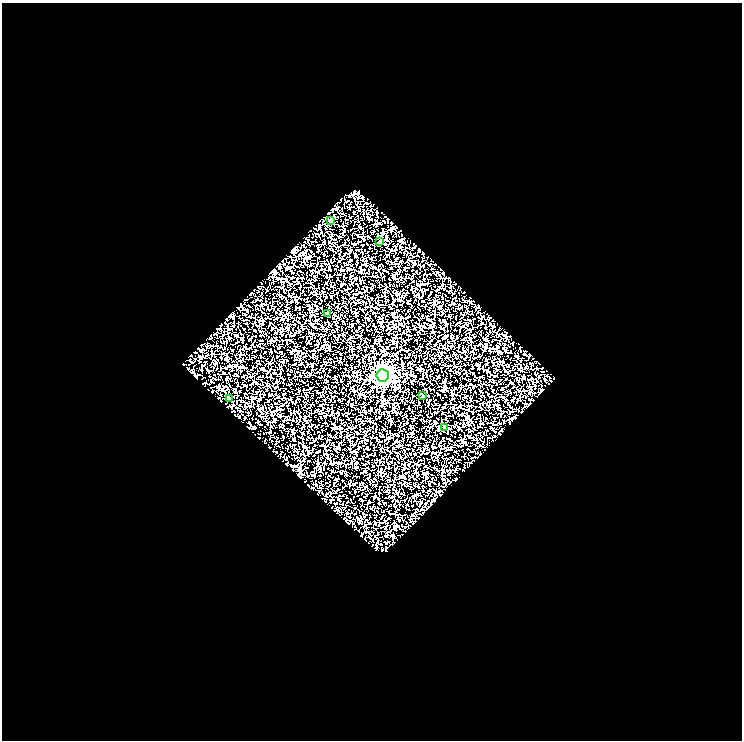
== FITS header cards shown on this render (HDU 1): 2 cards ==
NAXIS1  =                  740
NAXIS2  =                  738

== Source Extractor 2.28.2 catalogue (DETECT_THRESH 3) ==
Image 740 x 738 px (HDU 1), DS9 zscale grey, 1 PNG px = 1 image px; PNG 744 x 742 px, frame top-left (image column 1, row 738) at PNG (2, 3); each listed source drawn as its Kron ellipse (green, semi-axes under 4 px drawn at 4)
Background 0.783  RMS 1.1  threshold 3.25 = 3 sigma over >= 5 px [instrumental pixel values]
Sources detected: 7; all 7 listed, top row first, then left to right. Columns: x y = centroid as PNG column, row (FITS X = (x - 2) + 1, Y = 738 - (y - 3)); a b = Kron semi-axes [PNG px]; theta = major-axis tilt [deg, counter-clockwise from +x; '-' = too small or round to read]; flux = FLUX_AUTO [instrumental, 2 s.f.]
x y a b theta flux
330 220 4 3 - 530
380 241 4 3 - 140
327 313 4 3 - 80
383 375 6 6 - 37000
423 396 3 3 - 89
229 398 4 3 - 410
444 428 4 3 - 170